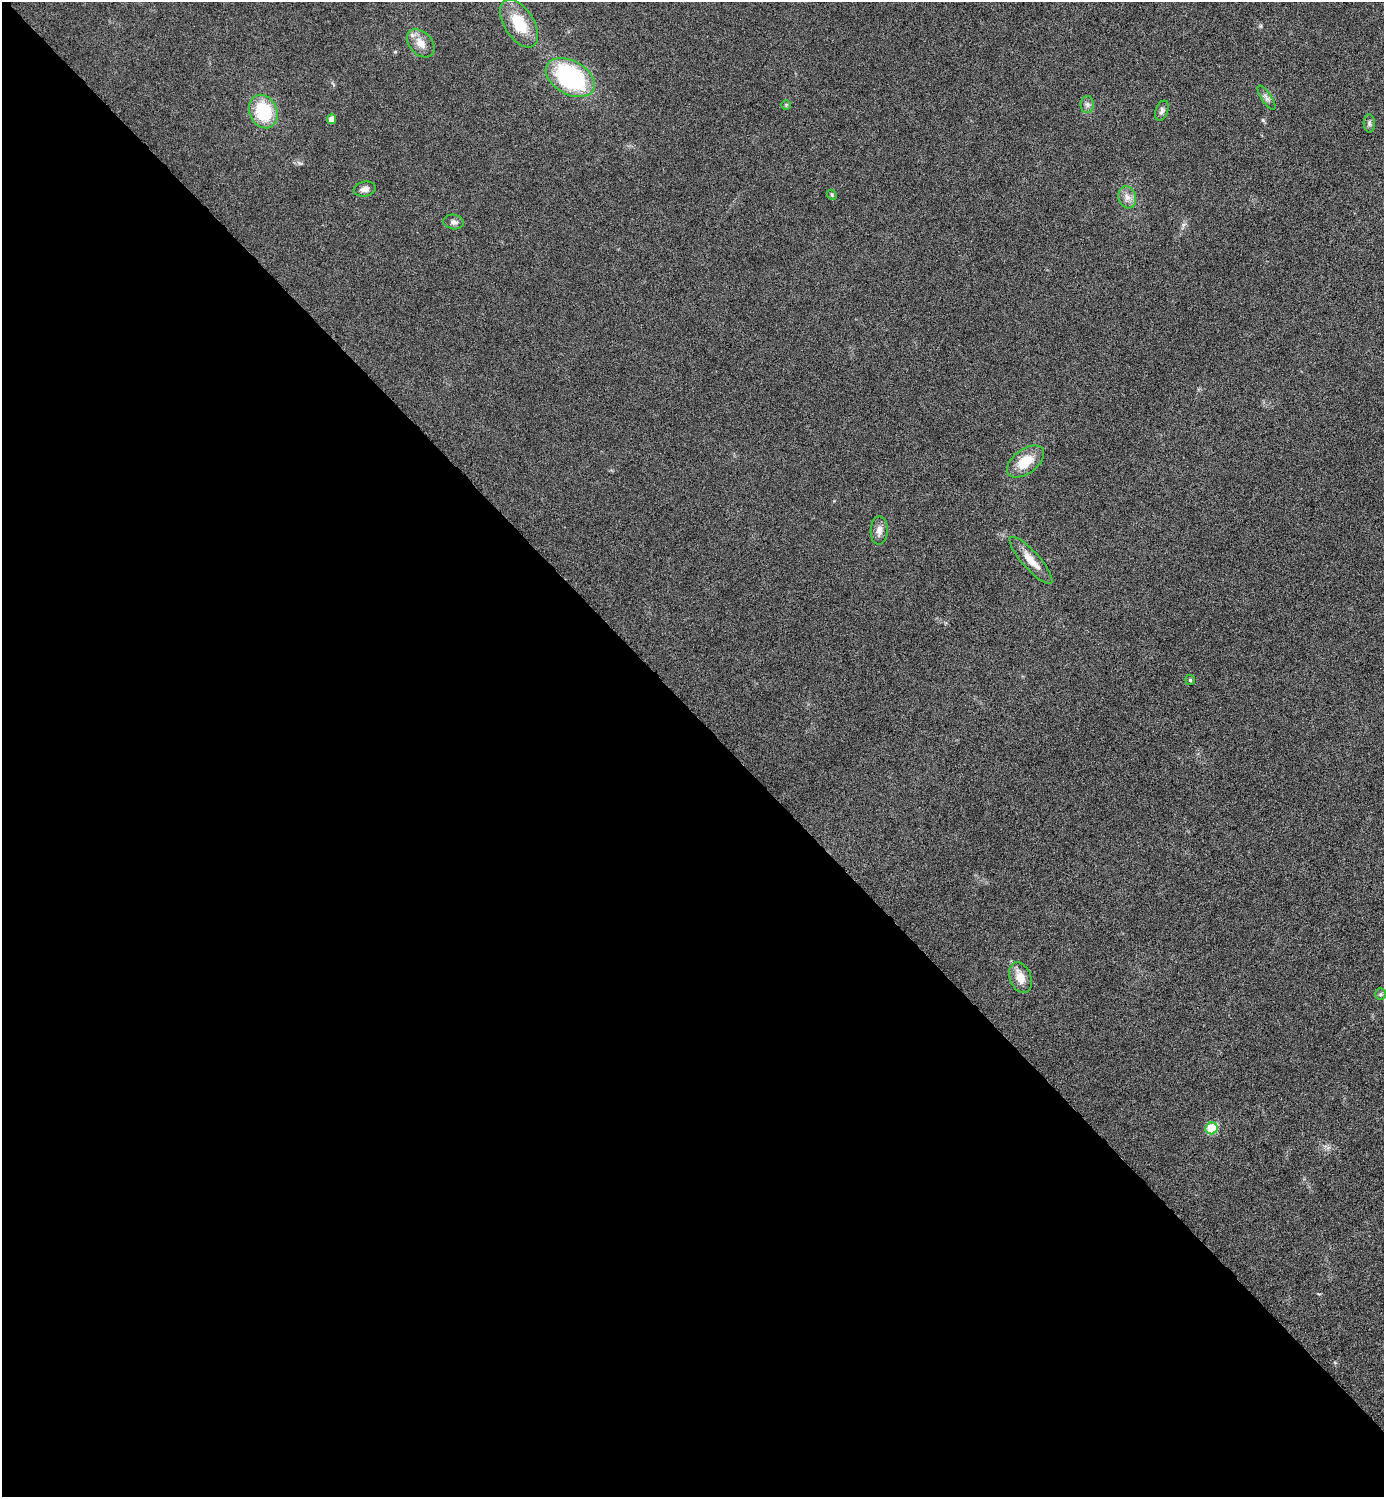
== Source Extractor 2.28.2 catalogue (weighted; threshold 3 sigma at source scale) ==
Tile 9 of 4 x 4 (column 1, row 3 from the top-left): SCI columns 160-1541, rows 1501-2995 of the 5987 x 5987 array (HDU 1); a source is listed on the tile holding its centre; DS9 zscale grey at full resolution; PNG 1386 x 1499 px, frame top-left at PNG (2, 2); each listed source drawn as its Kron ellipse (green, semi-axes under 4 px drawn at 4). Shown black and unused: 52% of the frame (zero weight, under 4 of 8 exposures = <1% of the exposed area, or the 3 px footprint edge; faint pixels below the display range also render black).
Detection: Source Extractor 2.28.2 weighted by HDU 2 'WHT'; one run over the whole footprint, this tile lists its part. Background 0.0326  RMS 0.0037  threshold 0.0151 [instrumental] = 3 sigma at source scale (4.09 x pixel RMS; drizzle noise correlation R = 1.36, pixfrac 0.8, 0.05/0.05 arcsec/px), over >= 5 px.
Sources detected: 21; all 21 listed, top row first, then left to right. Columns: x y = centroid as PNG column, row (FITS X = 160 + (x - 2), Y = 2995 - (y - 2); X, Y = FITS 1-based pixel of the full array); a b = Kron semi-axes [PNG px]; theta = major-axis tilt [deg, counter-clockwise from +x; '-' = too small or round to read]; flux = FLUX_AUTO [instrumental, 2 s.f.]
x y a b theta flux
519 23 27 14 -58 11
421 43 16 11 -46 3.9
570 78 26 17 -29 49
1267 98 14 5 -56 1.3
1087 104 8 6 -89 1.2
786 105 5 5 - 0.43
1162 111 10 6 72 1.2
263 112 17 13 -65 17
331 119 5 4 - 2.3
1369 123 9 5 -87 0.89
365 189 11 7 11 1.6
832 195 6 4 -47 0.43
1127 197 11 8 -72 2.2
453 222 10 7 -10 1.3
1025 462 21 12 37 8.1
879 530 14 8 88 2.3
1031 560 30 8 -48 4.9
1190 680 5 5 - 0.52
1020 978 16 10 -70 4.3
1380 994 6 5 - 0.61
1212 1128 6 6 - 14